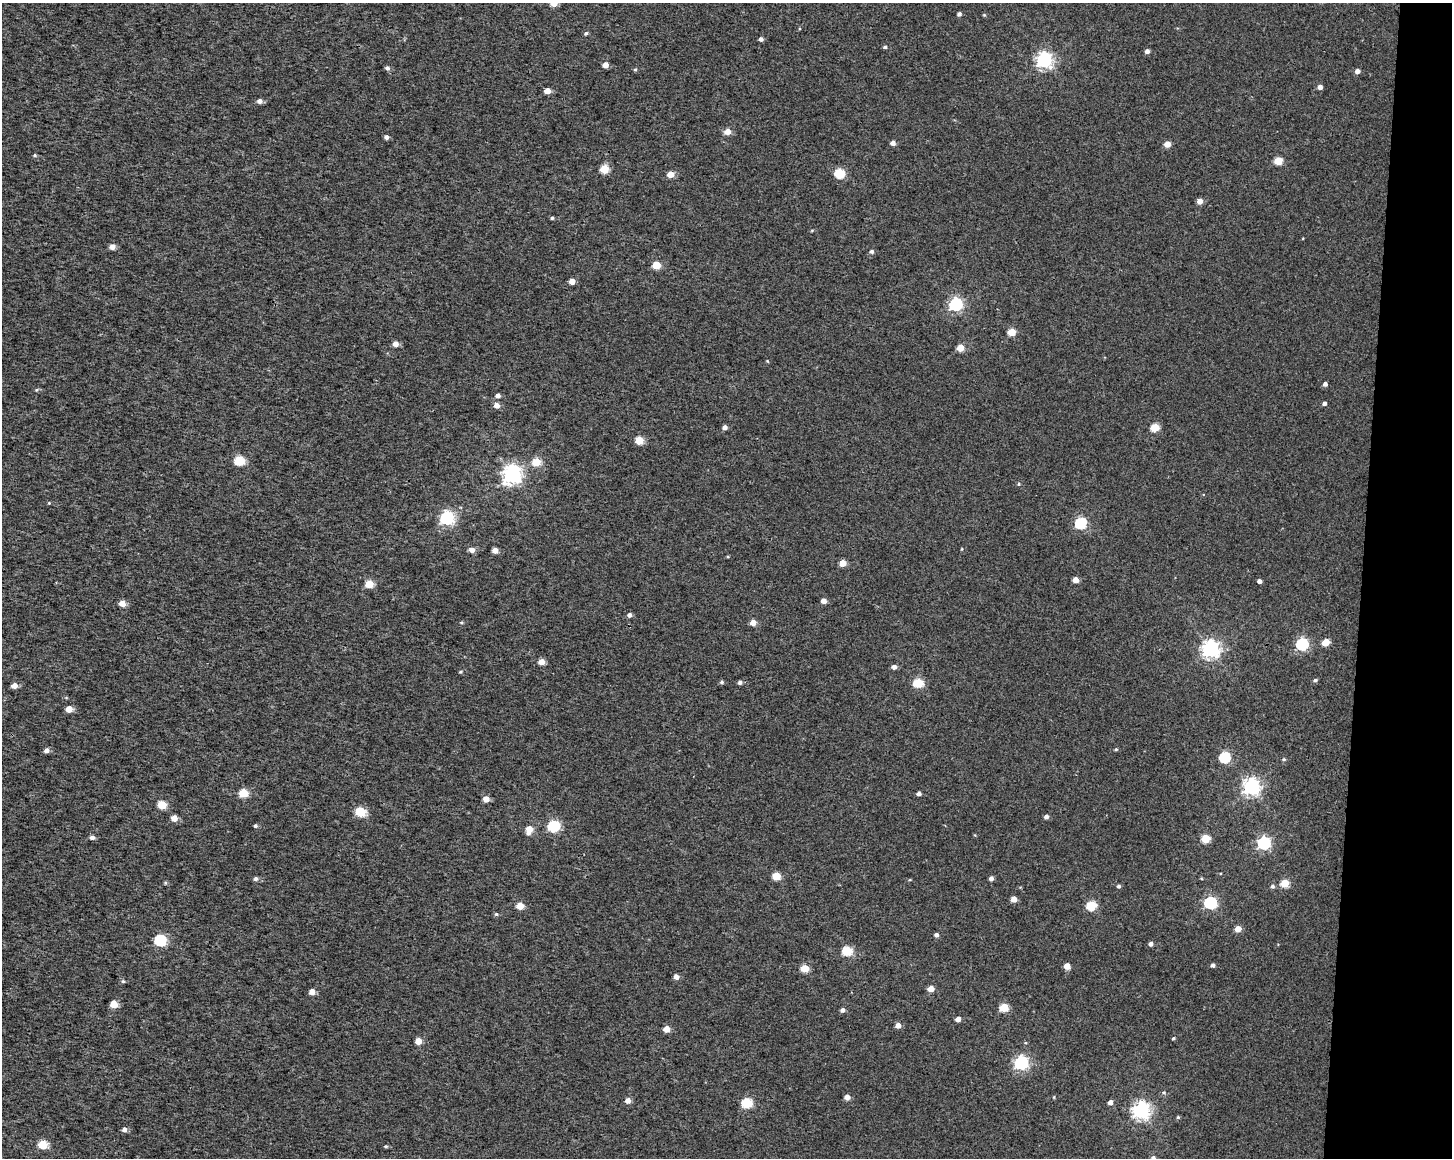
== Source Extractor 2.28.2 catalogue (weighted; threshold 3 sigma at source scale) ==
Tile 6 of 3 x 4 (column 3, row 2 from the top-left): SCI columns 3186-4635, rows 2321-3476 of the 4868 x 4642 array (HDU 1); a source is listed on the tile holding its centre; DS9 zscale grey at full resolution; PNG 1454 x 1160 px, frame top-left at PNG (2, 3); no overlay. Shown black and unused: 6% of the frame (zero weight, under 3 of 4 exposures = <1% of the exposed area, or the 3 px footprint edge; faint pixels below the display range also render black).
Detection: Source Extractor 2.28.2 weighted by HDU 2 'WHT'; one run over the whole footprint, this tile lists its part. Background 9.45e-04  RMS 0.0025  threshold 0.0111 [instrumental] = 3 sigma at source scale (4.5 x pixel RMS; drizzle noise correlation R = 1.50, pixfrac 1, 0.0396/0.0396 arcsec/px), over >= 5 px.
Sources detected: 136; all 136 listed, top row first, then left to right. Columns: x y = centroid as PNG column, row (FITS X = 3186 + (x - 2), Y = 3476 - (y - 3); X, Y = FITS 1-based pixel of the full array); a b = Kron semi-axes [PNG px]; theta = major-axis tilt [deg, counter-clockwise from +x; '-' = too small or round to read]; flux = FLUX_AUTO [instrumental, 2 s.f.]
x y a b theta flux
554 3 5 5 - 3.3
959 14 5 4 - 0.58
984 15 4 4 - 0.22
586 33 5 5 - 0.43
761 39 4 4 - 0.76
885 47 5 4 - 0.43
1147 51 5 4 - 0.84
1044 60 6 6 - 72
605 65 5 4 - 1.9
387 68 6 5 - 0.66
635 69 5 4 - 0.3
1357 71 5 5 - 1.1
1320 87 4 4 - 1.1
547 91 5 4 - 2.4
260 101 5 5 - 1.3
727 132 5 5 - 2.7
386 137 5 4 - 0.76
893 143 5 4 - 1.2
1167 144 5 4 - 2.8
35 155 5 4 - 0.32
1278 161 5 5 - 6.5
604 169 5 5 - 8.2
839 173 5 5 - 13
670 174 5 5 - 2.7
1200 201 5 4 - 2
552 218 4 4 - 0.34
812 230 5 3 - 0.23
112 247 5 5 - 1.7
872 251 5 5 - 0.59
656 265 5 5 - 7
572 281 4 4 - 2.7
956 304 6 6 - 43
1012 332 5 5 - 5.8
395 344 5 5 - 1.8
960 348 5 4 - 3.7
767 361 4 3 - 0.2
1325 384 4 4 - 0.82
498 395 5 4 - 1
1324 403 4 4 - 0.73
497 405 5 5 - 1.7
725 427 4 4 - 1.1
1155 427 5 5 - 7.9
639 440 5 5 - 7.2
239 461 5 5 - 13
536 462 5 5 - 7.4
512 474 7 7 - 110
1019 484 4 4 - 0.3
49 503 4 4 - 0.21
447 518 6 6 - 48
1081 523 6 5 - 25
962 549 4 3 - 0.19
472 550 5 5 - 1.5
495 550 4 4 - 2.1
843 563 5 4 - 3.3
1076 580 4 4 - 2.3
1259 581 4 4 - 0.83
369 584 5 5 - 7.4
824 601 4 4 - 1.6
122 604 5 4 - 2.5
629 615 5 5 - 0.82
461 622 5 3 - 0.25
753 623 5 5 - 2.4
1326 642 5 5 - 4.8
1302 644 6 5 - 32
1211 649 7 6 - 100
542 662 5 4 - 2.5
894 667 5 5 - 1.1
461 672 5 3 - 0.27
1315 680 4 4 - 0.45
722 682 5 5 - 0.39
740 682 4 4 - 0.7
918 683 5 5 - 13
14 685 5 4 - 2.3
69 709 5 4 - 3.5
1116 749 4 4 - 0.29
46 750 5 5 - 0.94
1225 757 6 5 - 17
1284 759 5 4 - 0.28
1251 787 7 6 - 85
243 793 5 5 - 9.7
919 794 4 3 - 0.83
486 799 5 4 - 2.4
162 805 5 5 - 7.6
361 812 5 5 - 14
1046 816 4 4 - 0.9
174 818 5 4 - 2.6
255 826 4 4 - 0.45
554 826 6 5 - 26
529 829 7 5 72 4.1
92 837 5 4 - 0.97
1205 839 5 5 - 9.1
1264 843 6 6 - 39
776 876 5 5 - 6.8
991 878 4 4 - 0.94
256 879 5 5 - 0.64
1285 883 5 5 - 6.6
1119 886 4 4 - 0.52
1272 886 5 5 - 0.61
1014 899 4 4 - 2.5
1210 903 6 6 - 32
520 906 5 5 - 4.8
1091 906 5 5 - 13
496 914 5 4 - 0.38
1238 929 5 4 - 2.7
936 935 4 4 - 0.68
160 940 6 5 - 24
1151 944 4 4 - 0.92
847 951 5 5 - 14
1213 965 4 4 - 0.71
1067 966 4 4 - 2.8
805 968 5 5 - 6.1
676 977 5 4 - 1.5
123 981 5 4 - 0.32
931 989 5 4 - 2.6
312 992 5 5 - 2
114 1004 5 5 - 5.1
1004 1008 5 5 - 8.6
842 1010 5 4 - 0.84
958 1019 4 4 - 1.6
898 1025 4 4 - 1.7
667 1029 5 4 - 2.9
1173 1038 4 4 - 0.32
418 1041 4 4 - 3.7
1021 1063 6 6 - 46
1164 1093 5 3 - 0.31
847 1097 4 4 - 1.6
1054 1097 5 3 - 0.19
628 1101 5 5 - 1.8
1110 1102 4 4 - 1.3
747 1103 5 5 - 16
1141 1110 7 6 - 88
1178 1117 5 4 - 0.28
124 1129 5 4 - 1.2
42 1145 5 5 - 8.4
386 1146 5 4 - 0.32
1153 1158 5 4 - 0.65
Isophote crosses this tile's border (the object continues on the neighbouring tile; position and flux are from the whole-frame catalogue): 2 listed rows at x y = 554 3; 1153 1158